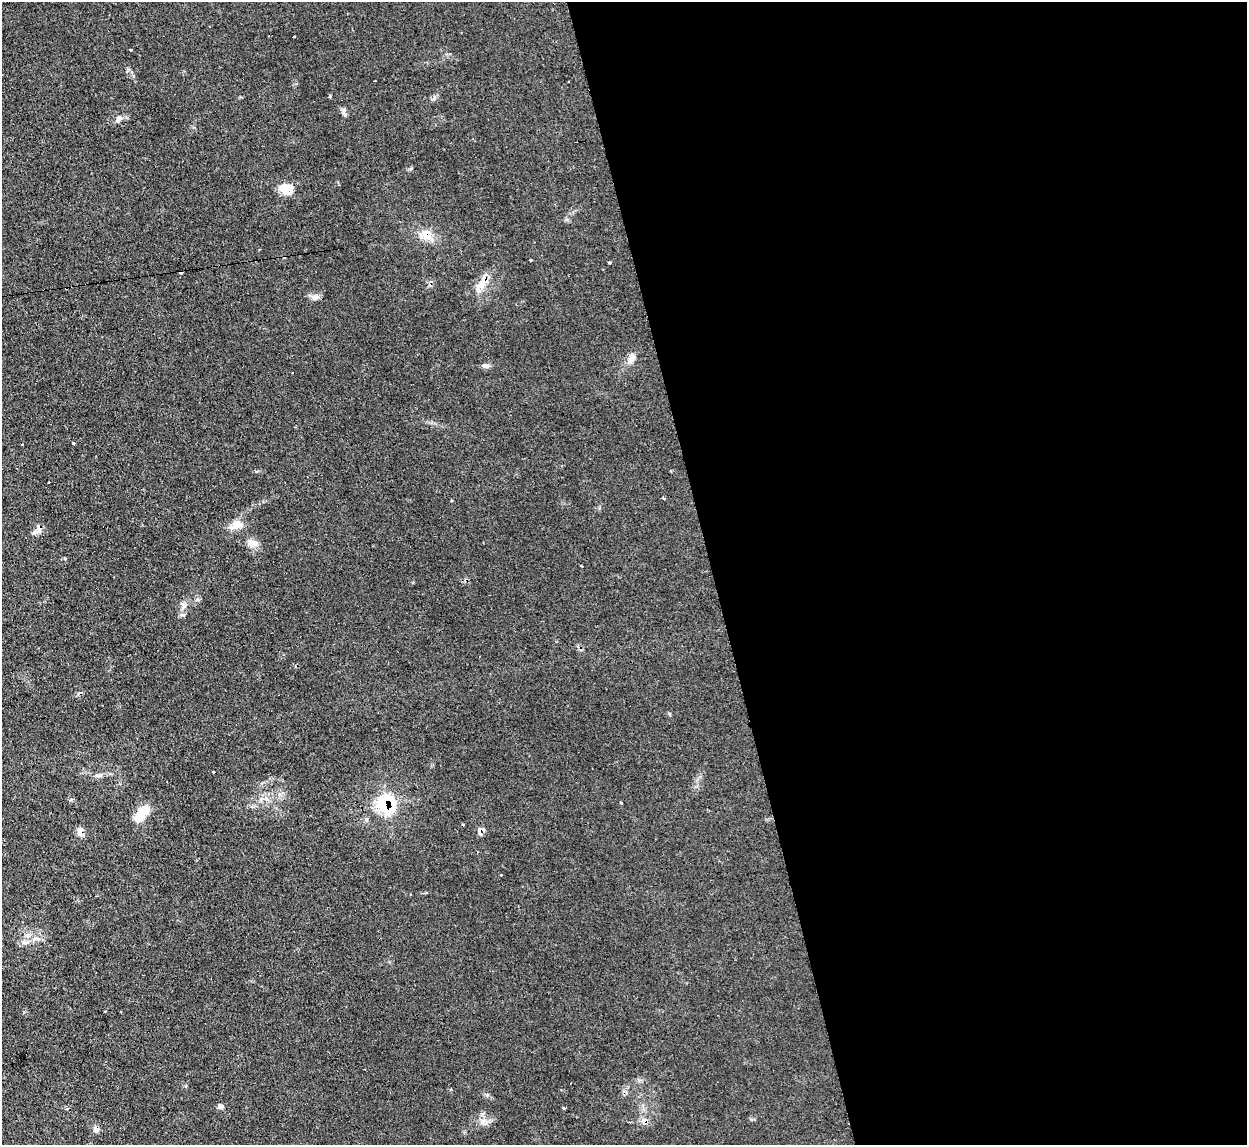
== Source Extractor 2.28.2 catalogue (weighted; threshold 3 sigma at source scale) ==
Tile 8 of 4 x 4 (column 4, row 2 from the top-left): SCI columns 3736-4980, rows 2423-3565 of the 4980 x 4962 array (HDU 1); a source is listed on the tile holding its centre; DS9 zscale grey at full resolution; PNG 1249 x 1147 px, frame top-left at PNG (2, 2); no overlay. Shown black and unused: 43% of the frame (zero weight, under 2 of 3 exposures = <1% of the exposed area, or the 3 px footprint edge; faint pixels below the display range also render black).
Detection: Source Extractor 2.28.2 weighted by HDU 2 'WHT'; one run over the whole footprint, this tile lists its part. Background 0.0276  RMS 0.0044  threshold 0.0199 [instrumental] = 3 sigma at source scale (4.5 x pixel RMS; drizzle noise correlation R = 1.50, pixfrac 1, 0.05/0.05 arcsec/px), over >= 5 px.
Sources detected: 43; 11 cosmic-ray / hot-pixel residue — not listed; the other 32 listed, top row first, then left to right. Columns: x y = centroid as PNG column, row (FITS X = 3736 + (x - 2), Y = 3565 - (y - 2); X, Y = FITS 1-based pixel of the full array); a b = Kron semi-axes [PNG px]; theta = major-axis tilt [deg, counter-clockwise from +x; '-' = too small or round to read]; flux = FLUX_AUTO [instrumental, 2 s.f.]
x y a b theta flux
131 50 3 3 - 2
433 98 8 4 46 0.92
344 112 13 5 -81 1.2
118 118 8 6 46 1.3
286 189 16 12 -11 6.4
427 235 14 13 - 5.6
530 260 3 3 - 0.76
609 263 3 3 - 1.4
481 283 30 8 61 5.8
315 297 11 8 28 1.9
631 358 14 7 63 2.9
485 366 10 5 -22 1.2
74 443 3 3 - 0.61
22 445 3 2 - 0.53
49 482 2 2 - 0.37
663 498 4 3 - 0.55
236 525 19 10 17 4.1
39 528 14 6 -83 2.1
252 543 12 9 -5 3
184 605 7 6 - 1.2
213 772 3 3 - 0.73
99 775 12 5 0 1.4
385 804 12 10 -79 35
141 814 21 11 50 8.7
463 825 3 3 - 0.81
80 831 13 7 76 2.1
501 875 2 2 - 0.27
25 942 11 4 4 1.4
220 1106 6 5 - 1.8
67 1109 4 3 - 0.75
483 1121 9 6 69 1.8
96 1129 8 7 - 1.7
Overlapping masked pixels (flux is a lower limit): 6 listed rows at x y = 427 235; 481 283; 39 528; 385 804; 80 831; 96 1129